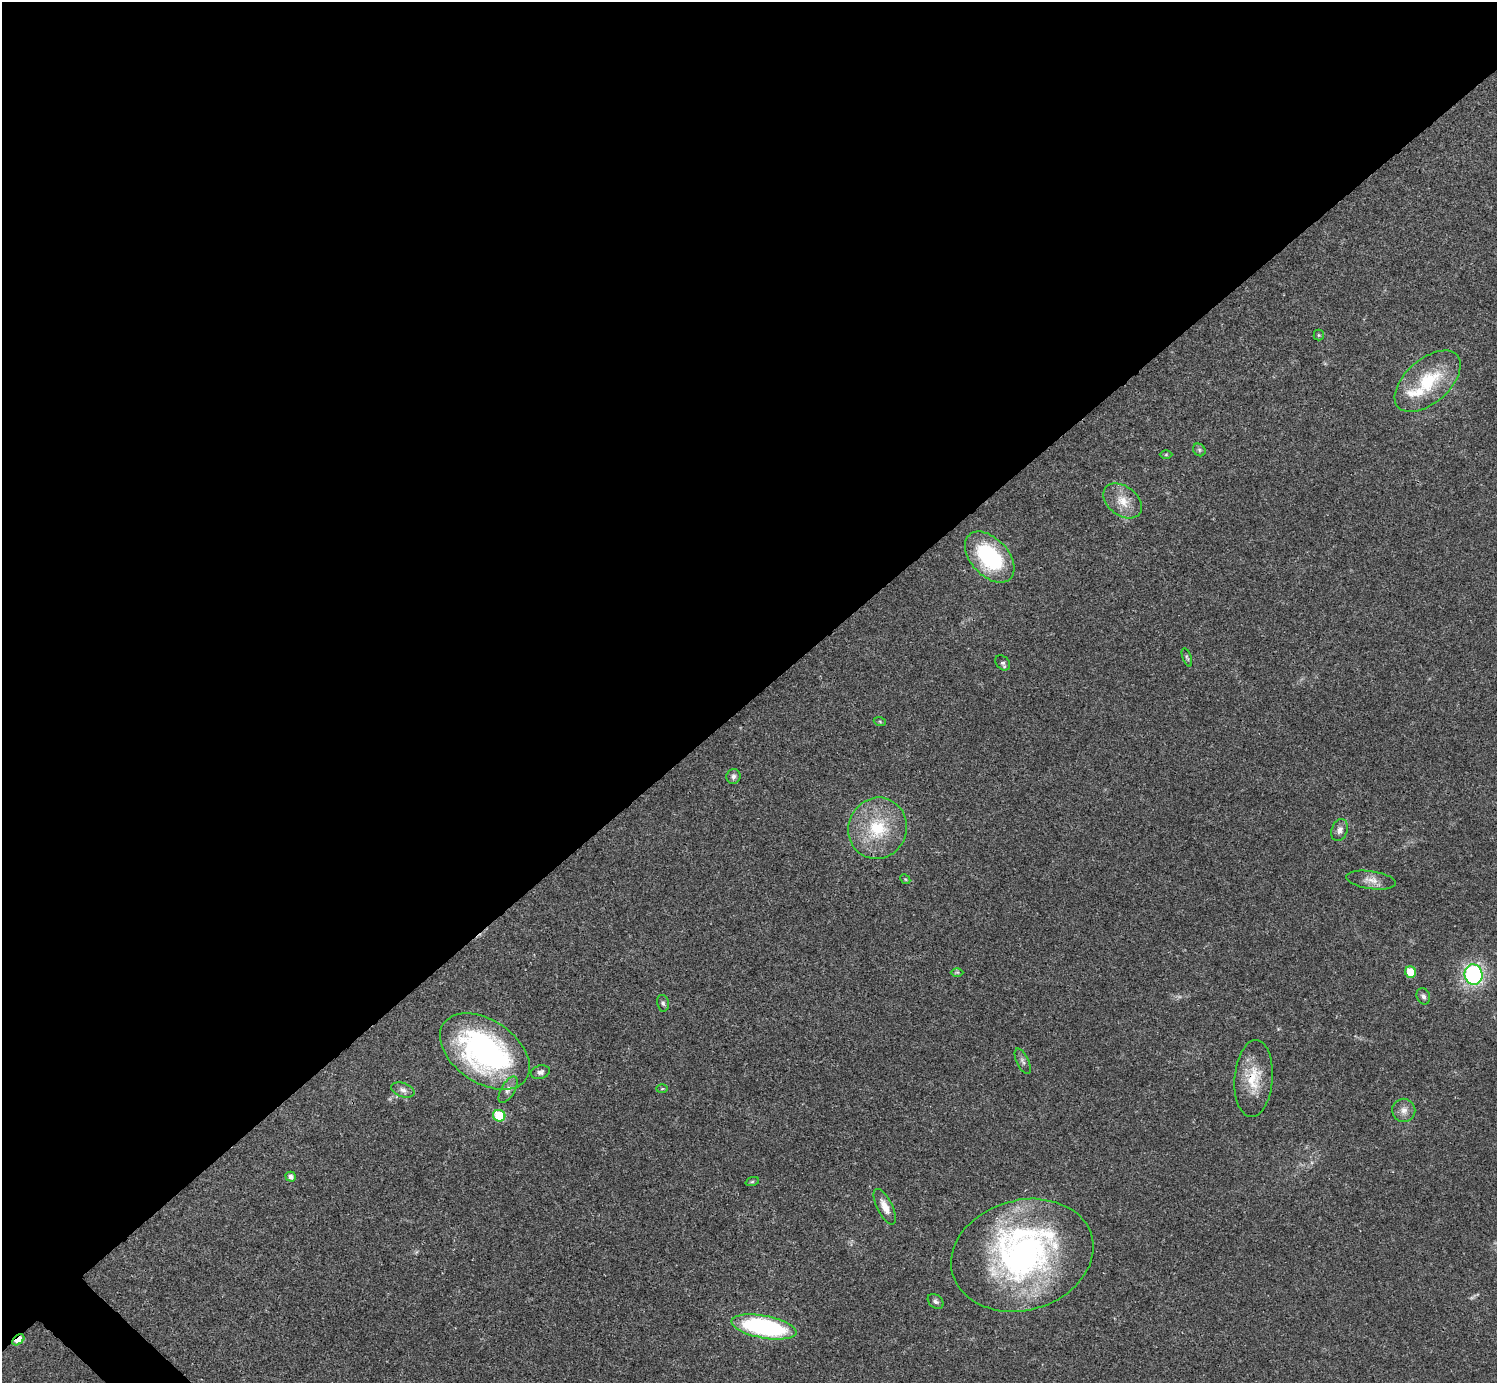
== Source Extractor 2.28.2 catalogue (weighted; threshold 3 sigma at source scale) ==
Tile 2 of 4 x 4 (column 2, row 1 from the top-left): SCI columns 1495-2989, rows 4302-5682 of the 5981 x 5981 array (HDU 1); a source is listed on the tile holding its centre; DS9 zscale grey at full resolution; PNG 1499 x 1385 px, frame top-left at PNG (2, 2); each listed source drawn as its Kron ellipse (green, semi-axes under 4 px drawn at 4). Shown black and unused: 51% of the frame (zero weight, under 3 of 4 exposures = <1% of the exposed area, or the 3 px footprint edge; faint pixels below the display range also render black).
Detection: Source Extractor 2.28.2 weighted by HDU 2 'WHT'; one run over the whole footprint, this tile lists its part. Background 0.0208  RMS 0.0022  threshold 0.0101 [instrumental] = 3 sigma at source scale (4.5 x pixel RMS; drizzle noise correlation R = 1.50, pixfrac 1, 0.05/0.05 arcsec/px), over >= 5 px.
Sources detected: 39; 4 inside a brighter listed object's ellipse — not listed separately; the other 35 listed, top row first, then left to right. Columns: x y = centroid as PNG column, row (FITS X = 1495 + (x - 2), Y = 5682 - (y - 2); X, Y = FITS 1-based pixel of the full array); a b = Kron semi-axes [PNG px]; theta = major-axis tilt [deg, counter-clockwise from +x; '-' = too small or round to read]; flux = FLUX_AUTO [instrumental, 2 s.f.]
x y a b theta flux
1319 335 5 5 - 0.28
1428 381 39 22 41 13
1199 450 7 5 -48 0.47
1166 455 6 4 1 0.28
1123 501 21 14 -38 4
990 557 30 18 -47 22
1187 657 10 3 -70 0.36
1003 663 8 6 -46 0.57
880 722 6 4 -20 0.27
733 776 7 7 - 0.74
877 828 31 29 70 13
1340 830 11 8 69 1.2
905 879 5 4 - 0.26
1371 880 25 9 -8 2
957 972 6 4 1 0.32
1410 972 6 5 - 4.2
1473 975 10 9 - 28
1423 996 8 6 -67 0.73
663 1003 8 6 -78 0.56
485 1051 50 31 -34 58
1023 1061 14 6 -65 0.8
540 1072 9 6 14 0.84
1254 1079 39 19 86 7.2
662 1089 6 4 1 0.27
403 1090 12 7 -19 1.1
508 1090 14 7 60 1.2
1404 1110 11 11 - 1.6
499 1116 6 5 - 8.9
291 1177 5 4 - 0.74
752 1182 7 4 19 0.33
885 1207 19 7 -63 2.3
1022 1255 72 55 16 73
936 1301 9 6 -39 0.64
764 1327 33 11 -11 36
18 1340 7 4 38 4.5
Overlapping masked pixels (flux is a lower limit): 2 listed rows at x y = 1254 1079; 18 1340